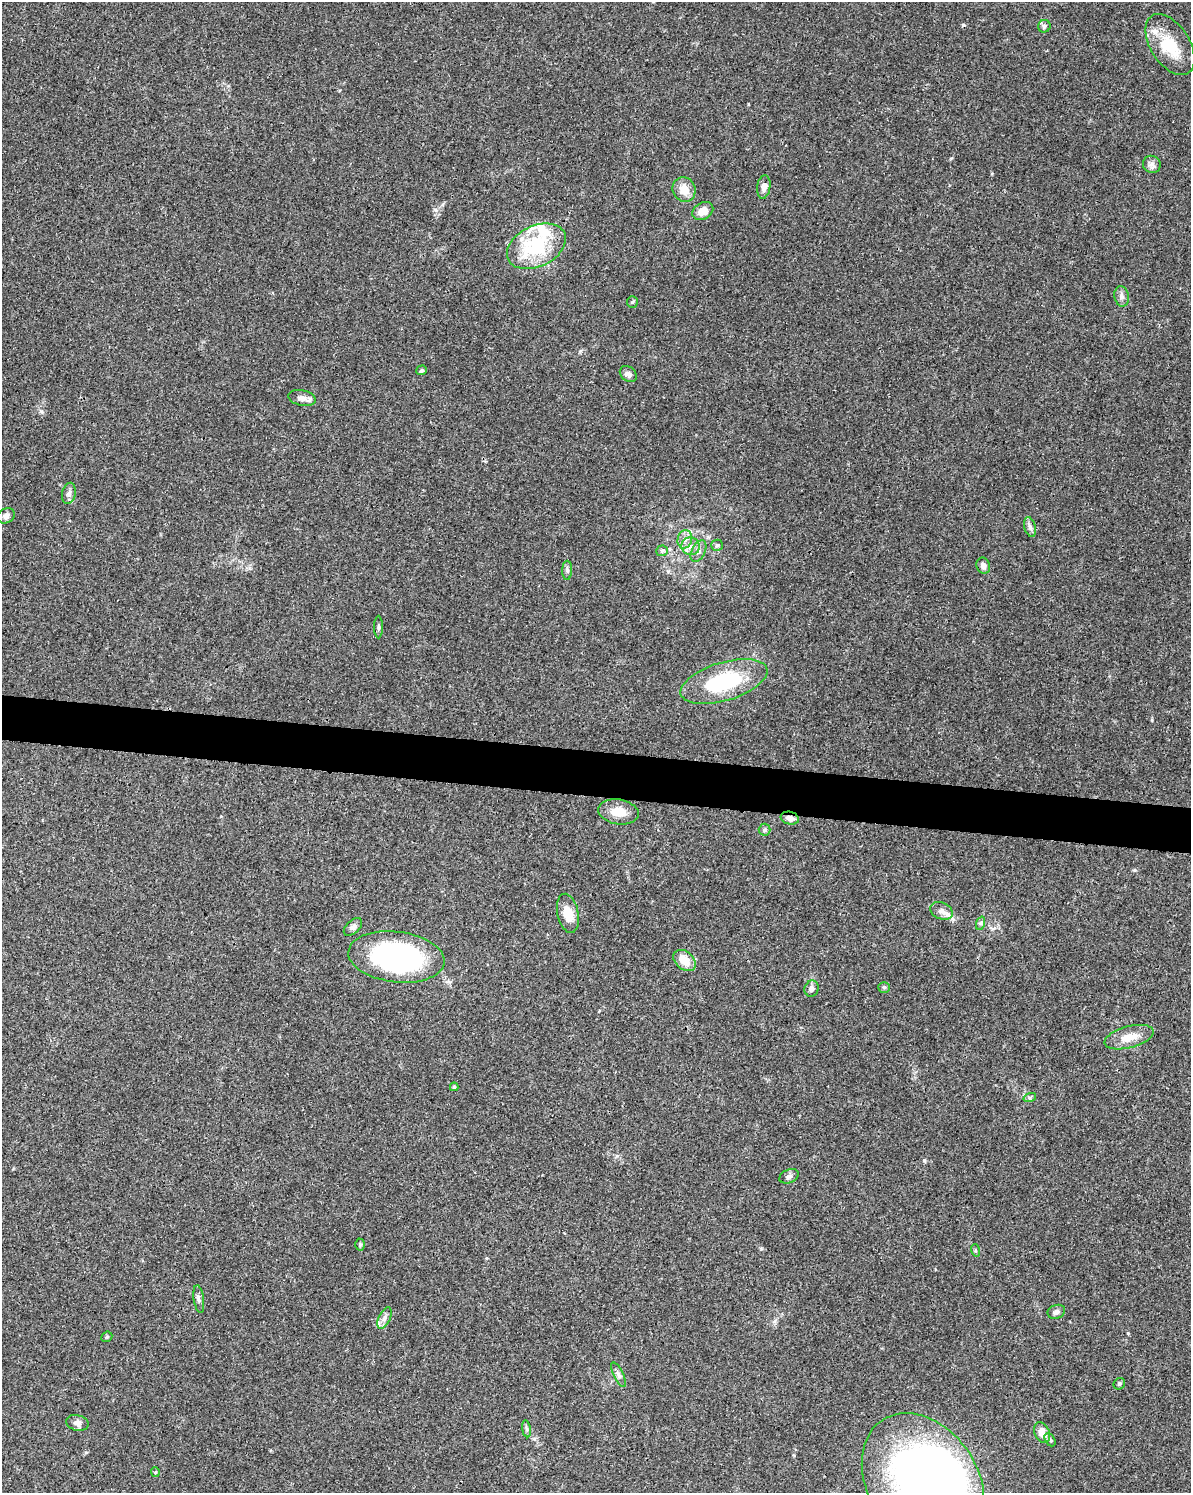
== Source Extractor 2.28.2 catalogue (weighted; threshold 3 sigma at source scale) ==
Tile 7 of 4 x 3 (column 3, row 2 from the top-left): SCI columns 2384-3572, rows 1722-3212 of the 4784 x 4997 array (HDU 1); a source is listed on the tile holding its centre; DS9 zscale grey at full resolution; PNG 1193 x 1495 px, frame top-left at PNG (2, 2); each listed source drawn as its Kron ellipse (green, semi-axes under 4 px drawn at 4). Shown black and unused: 3% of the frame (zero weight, under 3 of 4 exposures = <1% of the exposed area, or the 3 px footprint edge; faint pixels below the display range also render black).
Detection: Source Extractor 2.28.2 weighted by HDU 2 'WHT'; one run over the whole footprint, this tile lists its part. Background 0.0366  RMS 0.0034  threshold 0.0152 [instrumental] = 3 sigma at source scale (4.5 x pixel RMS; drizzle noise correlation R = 1.50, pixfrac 1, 0.0396/0.0396 arcsec/px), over >= 5 px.
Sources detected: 59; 1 inside a brighter object's white glare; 1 cosmic-ray / hot-pixel residue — neither listed nor drawn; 4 inside a brighter listed object's ellipse — not listed separately; the other 53 listed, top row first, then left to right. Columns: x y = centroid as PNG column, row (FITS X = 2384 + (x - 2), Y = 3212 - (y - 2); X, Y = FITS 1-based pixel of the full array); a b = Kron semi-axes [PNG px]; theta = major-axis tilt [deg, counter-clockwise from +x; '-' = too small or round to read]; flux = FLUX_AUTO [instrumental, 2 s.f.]
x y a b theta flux
1044 26 6 6 - 0.77
1170 44 34 19 -58 11
1152 164 9 8 - 1.3
764 187 12 6 81 1.7
684 189 13 11 -64 4.3
703 211 11 8 32 3.5
536 246 31 20 26 24
1122 296 10 7 -80 1.4
632 302 6 5 - 0.45
422 370 5 4 - 0.53
628 374 9 7 -39 1.3
302 398 14 7 -11 2.2
69 493 11 7 77 1.4
6 516 9 7 29 1.4
1030 527 10 5 -74 1.1
685 539 9 7 79 1.9
717 545 5 5 - 0.66
690 546 9 9 - 2.2
662 551 6 5 - 0.59
698 551 12 6 63 1.5
983 566 8 7 - 1.4
567 570 9 5 88 0.77
378 627 11 4 90 0.7
724 681 45 19 17 28
618 812 20 12 -9 5.6
790 818 9 6 -14 2.1
764 830 6 6 - 0.67
942 911 11 8 -23 1.9
568 913 20 10 -78 5.6
981 923 7 4 71 0.61
353 927 11 6 44 1.2
396 957 48 25 -7 68
685 960 13 9 -41 5.2
884 987 6 5 - 0.53
812 989 8 7 - 1.4
1129 1037 25 10 15 5.2
454 1087 4 4 - 0.59
1030 1097 6 4 18 0.56
789 1176 10 6 23 1.2
360 1244 6 4 89 0.55
975 1250 6 4 -72 0.46
199 1299 14 5 -82 1.1
1056 1312 9 6 20 1.1
385 1318 11 5 65 1.4
107 1337 6 5 - 0.44
618 1375 13 5 -64 1.2
1119 1384 6 5 - 0.63
77 1423 11 7 -13 1.6
526 1429 8 4 -81 0.7
1042 1433 11 7 -67 4
1050 1440 7 4 -62 0.7
155 1472 5 4 - 0.44
923 1482 74 55 -57 230
Overlapping masked pixels (flux is a lower limit): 1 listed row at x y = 790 818
Isophote crosses this tile's border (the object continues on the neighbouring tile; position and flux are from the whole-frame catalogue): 1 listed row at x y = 923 1482
Unlisted compact peaks at least as high as the median listed source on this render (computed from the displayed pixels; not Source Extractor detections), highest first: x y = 924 1160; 1152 720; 41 411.